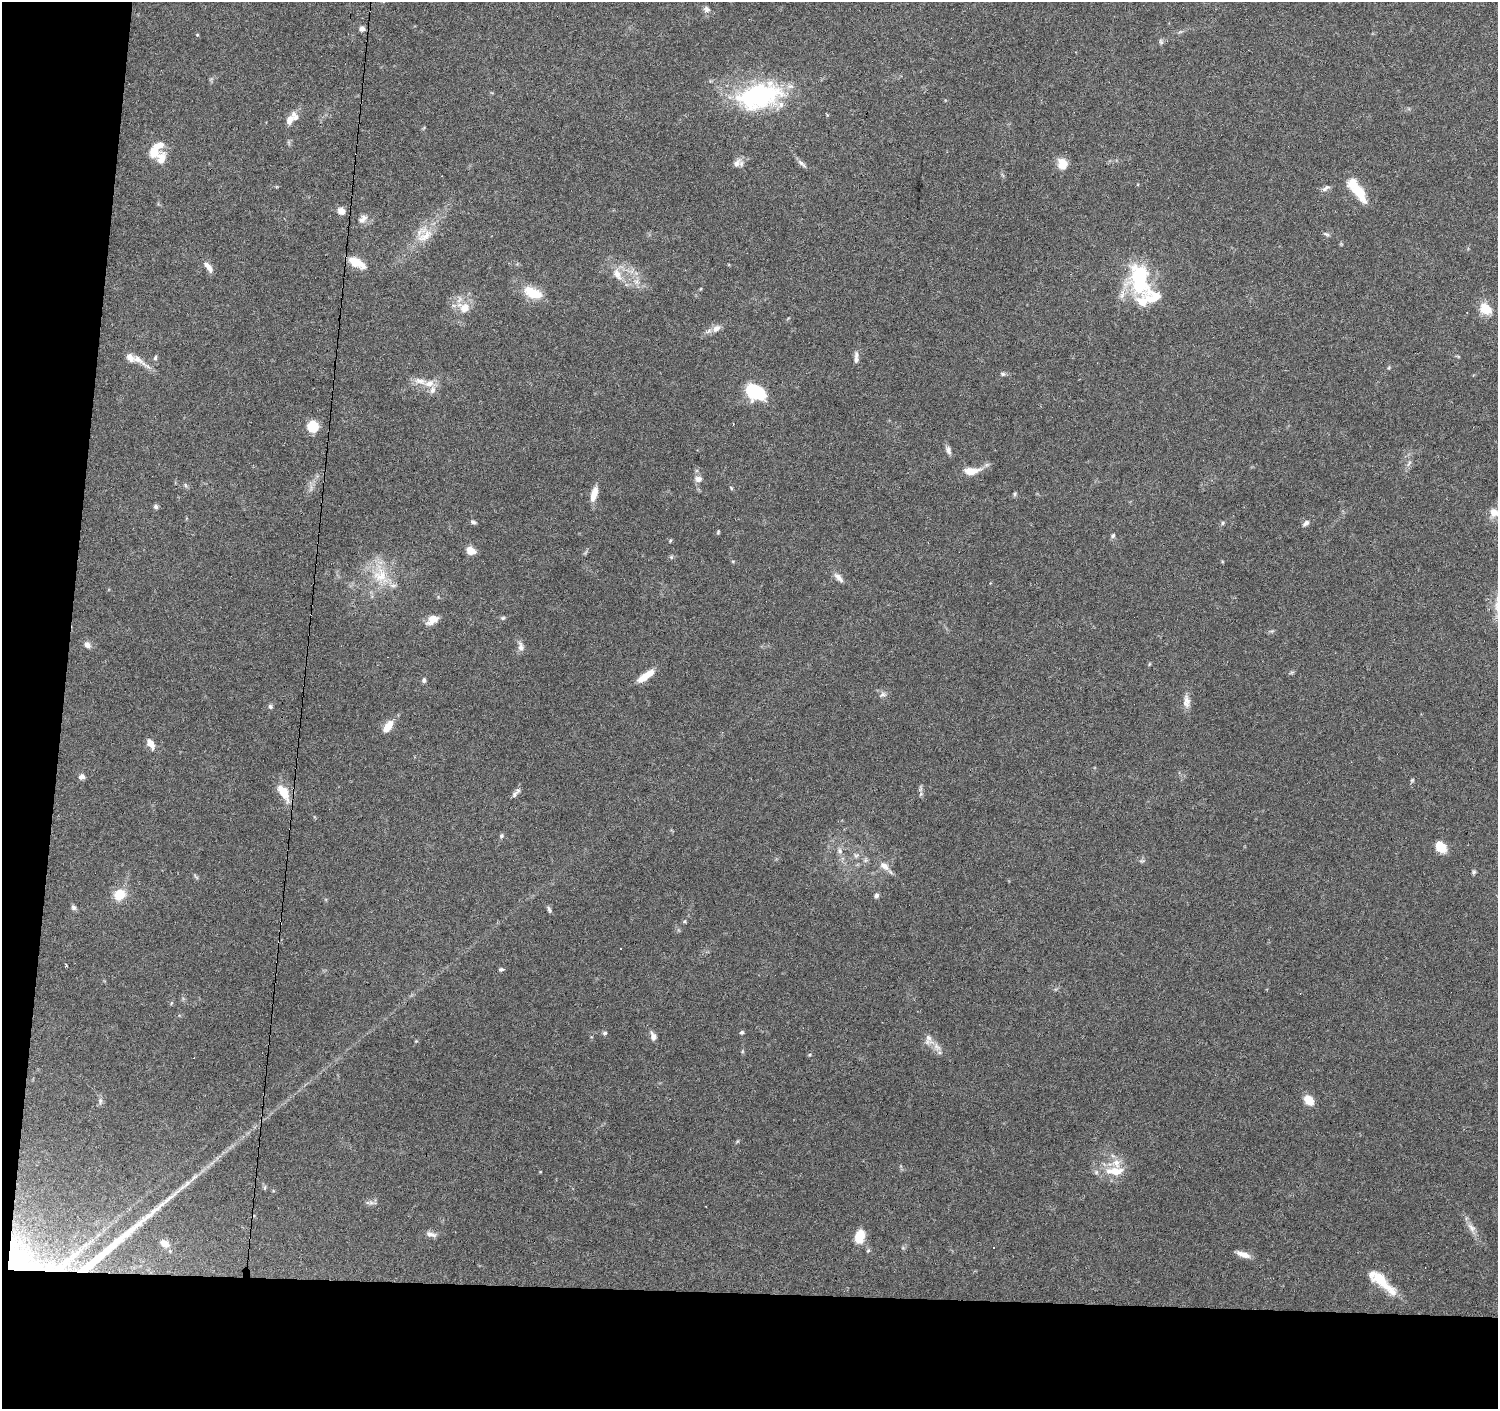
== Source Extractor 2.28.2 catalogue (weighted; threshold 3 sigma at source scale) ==
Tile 7 of 3 x 3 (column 1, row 3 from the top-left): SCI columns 1-1496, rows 228-1634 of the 4493 x 4730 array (HDU 1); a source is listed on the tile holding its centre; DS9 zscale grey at full resolution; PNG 1500 x 1411 px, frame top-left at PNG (2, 2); no overlay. Shown black and unused: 12% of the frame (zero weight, under 3 of 6 exposures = <1% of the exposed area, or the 3 px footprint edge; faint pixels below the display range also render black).
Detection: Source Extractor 2.28.2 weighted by HDU 2 'WHT'; one run over the whole footprint, this tile lists its part. Background 0.0874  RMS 0.0044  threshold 0.0182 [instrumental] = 3 sigma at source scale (4.09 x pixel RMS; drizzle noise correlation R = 1.36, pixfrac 0.8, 0.0396/0.0396 arcsec/px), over >= 5 px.
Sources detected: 115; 3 inside a brighter object's white glare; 1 cosmic-ray / hot-pixel residue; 1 long thin detection or spike segment (spike, bleed or trail) — not listed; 11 inside a brighter listed object's ellipse — not listed separately; the other 99 listed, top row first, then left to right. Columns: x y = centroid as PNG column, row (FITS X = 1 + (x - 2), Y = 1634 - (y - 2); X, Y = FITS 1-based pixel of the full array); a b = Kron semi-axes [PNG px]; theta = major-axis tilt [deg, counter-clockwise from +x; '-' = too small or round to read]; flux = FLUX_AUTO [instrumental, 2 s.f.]
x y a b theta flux
707 9 9 8 - 1.4
362 29 7 6 - 1.7
197 35 4 3 - 0.3
1161 42 9 4 -63 0.78
757 95 47 38 -26 43
290 120 12 8 66 2.8
154 152 11 10 - 6.2
737 163 14 7 55 2.2
801 163 14 5 -42 1.4
1062 164 11 9 -76 6.3
1326 188 12 5 34 1.4
1358 190 29 10 -58 11
341 211 9 8 - 2.5
363 219 14 8 46 2.4
1326 234 10 4 -21 0.81
425 236 28 11 34 7.7
356 263 18 8 -27 8
208 267 13 6 -55 2.9
617 274 18 9 -65 4.2
1140 278 34 18 -82 38
636 282 7 6 - 1.5
533 293 25 12 -21 8.7
464 307 18 13 -22 6.2
1486 309 14 11 -41 6.9
716 328 12 8 42 2.6
856 354 10 7 83 1.5
155 358 7 5 73 0.72
138 359 37 7 -35 4.5
1003 374 6 5 - 0.84
420 381 19 8 -12 3.9
433 390 12 7 69 2.2
755 392 17 11 -27 32
313 426 10 9 - 10
948 450 12 6 -76 1.6
1409 463 11 3 61 0.96
971 471 19 8 4 5.6
698 479 10 7 -6 2.1
185 485 6 4 -71 0.64
731 488 6 3 -54 0.49
594 494 19 7 74 4.3
1015 494 6 4 89 0.61
156 507 5 5 - 1
1494 512 11 10 - 3.9
473 522 8 5 -15 0.79
1222 523 5 5 - 0.63
1306 523 10 6 42 1.4
718 532 6 4 48 0.46
1113 535 6 6 - 0.88
670 540 5 3 - 0.41
471 551 9 7 -27 4.4
671 557 5 5 - 0.58
380 576 23 18 4 12
839 578 14 6 -49 2.2
503 618 7 4 44 0.6
432 620 15 9 35 4.1
87 645 8 7 - 1.9
521 646 14 7 -77 2
1292 672 7 4 19 0.57
645 676 22 7 36 6
424 680 6 5 - 0.94
883 694 9 6 37 1.3
1186 701 18 9 90 3
270 707 6 6 - 0.84
388 726 16 7 55 5.6
151 744 14 7 -60 3
82 777 7 6 - 1.6
1412 780 7 4 45 0.54
283 792 23 10 -57 7.6
515 794 12 5 41 1.3
501 836 6 5 - 0.79
1441 847 12 9 -48 6.5
840 851 8 7 - 1.5
856 855 7 4 1 0.85
884 866 15 8 -33 3
1474 872 7 4 72 0.73
120 894 12 10 32 8
876 896 6 5 - 1.1
74 907 7 6 - 1.1
549 909 9 4 -65 0.86
684 921 5 4 - 0.55
66 965 3 2 - 0.64
502 969 6 3 3 0.92
742 1032 6 5 - 0.64
605 1033 6 5 - 0.78
653 1036 9 6 -67 2
928 1038 18 9 -62 3.4
1309 1100 10 7 -43 6.2
100 1101 10 4 90 1
1115 1171 29 12 -2 8.5
265 1187 6 4 72 0.55
1471 1228 15 7 -47 2.5
431 1234 16 6 -13 1.9
859 1236 15 10 74 7
165 1243 13 9 -28 3.4
994 1248 3 3 - 1.2
75 1254 22 7 33 5.3
1243 1254 16 6 -19 3.4
18 1263 45 29 -22 28
1381 1281 39 11 -42 13
Overlapping masked pixels (flux is a lower limit): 1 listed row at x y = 18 1263